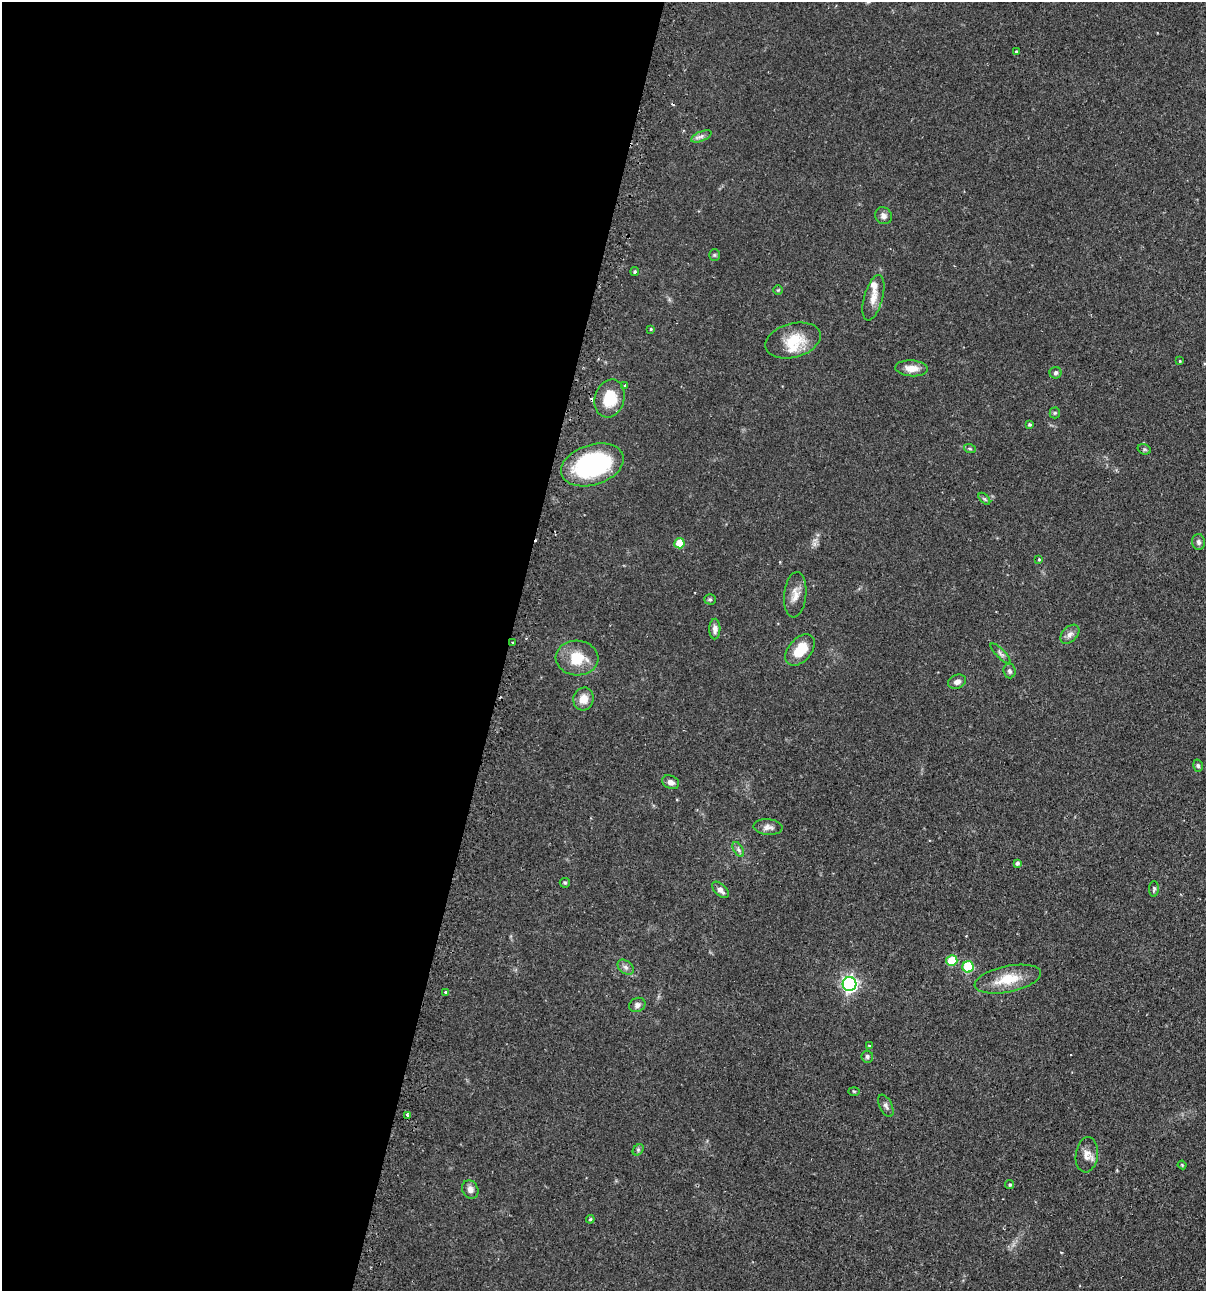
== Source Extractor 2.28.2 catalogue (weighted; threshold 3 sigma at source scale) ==
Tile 5 of 4 x 4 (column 1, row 2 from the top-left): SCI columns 154-1357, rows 2614-3902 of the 5247 x 5227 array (HDU 1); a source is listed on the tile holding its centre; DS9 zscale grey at full resolution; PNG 1208 x 1293 px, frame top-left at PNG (2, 2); each listed source drawn as its Kron ellipse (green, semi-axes under 4 px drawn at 4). Shown black and unused: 42% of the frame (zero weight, under 2 of 3 exposures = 4% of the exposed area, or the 3 px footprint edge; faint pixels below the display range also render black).
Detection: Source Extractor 2.28.2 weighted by HDU 2 'WHT'; one run over the whole footprint, this tile lists its part. Background 0.0889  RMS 0.0054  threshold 0.0242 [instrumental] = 3 sigma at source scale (4.5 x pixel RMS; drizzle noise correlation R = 1.50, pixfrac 1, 0.05/0.05 arcsec/px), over >= 5 px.
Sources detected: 66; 4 cosmic-ray / hot-pixel residue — neither listed nor drawn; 2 inside a brighter listed object's ellipse — not listed separately; the other 60 listed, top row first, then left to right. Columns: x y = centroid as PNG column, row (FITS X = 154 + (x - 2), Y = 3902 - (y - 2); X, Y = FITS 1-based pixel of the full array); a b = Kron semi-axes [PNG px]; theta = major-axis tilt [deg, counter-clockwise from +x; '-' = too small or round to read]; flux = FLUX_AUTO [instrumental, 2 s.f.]
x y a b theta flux
1016 51 4 3 - 0.48
701 136 11 5 22 1.7
883 216 9 8 - 2.4
714 255 5 5 - 0.72
635 272 4 4 - 0.71
778 290 5 4 - 0.59
873 298 23 9 74 5.6
651 329 4 3 - 0.5
793 340 28 17 15 15
1180 361 3 3 - 0.4
911 368 16 8 -4 5.8
1056 373 6 5 - 1.1
625 385 3 3 - 0.76
610 398 19 14 74 15
1055 413 5 5 - 0.72
1030 424 4 4 - 0.9
970 449 6 3 -19 0.67
1144 449 7 5 -18 0.89
592 465 32 20 18 70
984 499 7 4 -45 0.83
1199 542 8 6 -87 1.4
679 543 5 5 - 13
1039 559 3 3 - 0.52
795 595 23 11 84 5.4
710 599 6 5 - 0.84
715 629 10 5 88 2.6
1070 634 11 7 44 2.5
512 642 3 3 - 0.56
800 650 18 11 49 12
1001 653 13 4 -45 1.5
577 658 21 17 -3 14
1009 671 7 6 - 1.4
957 682 9 6 19 2.3
583 699 11 10 - 5.9
1198 766 6 4 -74 0.9
671 782 9 6 -25 2.7
768 827 14 7 -5 2.6
738 849 8 4 -60 1.4
1017 863 4 3 - 1.3
565 883 5 5 - 0.67
1154 889 8 5 88 0.99
720 890 10 5 -44 2.7
952 961 5 5 - 23
626 967 9 6 -41 1.7
968 967 5 5 - 30
1008 979 34 13 11 14
849 984 7 7 - 140
446 992 3 3 - 0.85
637 1005 8 7 - 1.9
869 1045 3 3 - 0.86
867 1056 6 6 - 1.2
854 1091 6 3 -1 0.6
886 1106 12 6 -64 1.7
408 1115 3 3 - 3.4
638 1150 6 5 - 0.93
1087 1155 18 11 84 4.7
1182 1165 4 3 - 0.56
1010 1185 4 4 - 0.84
470 1190 9 8 - 2.7
590 1219 4 3 - 0.66
Overlapping masked pixels (flux is a lower limit): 1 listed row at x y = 512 642